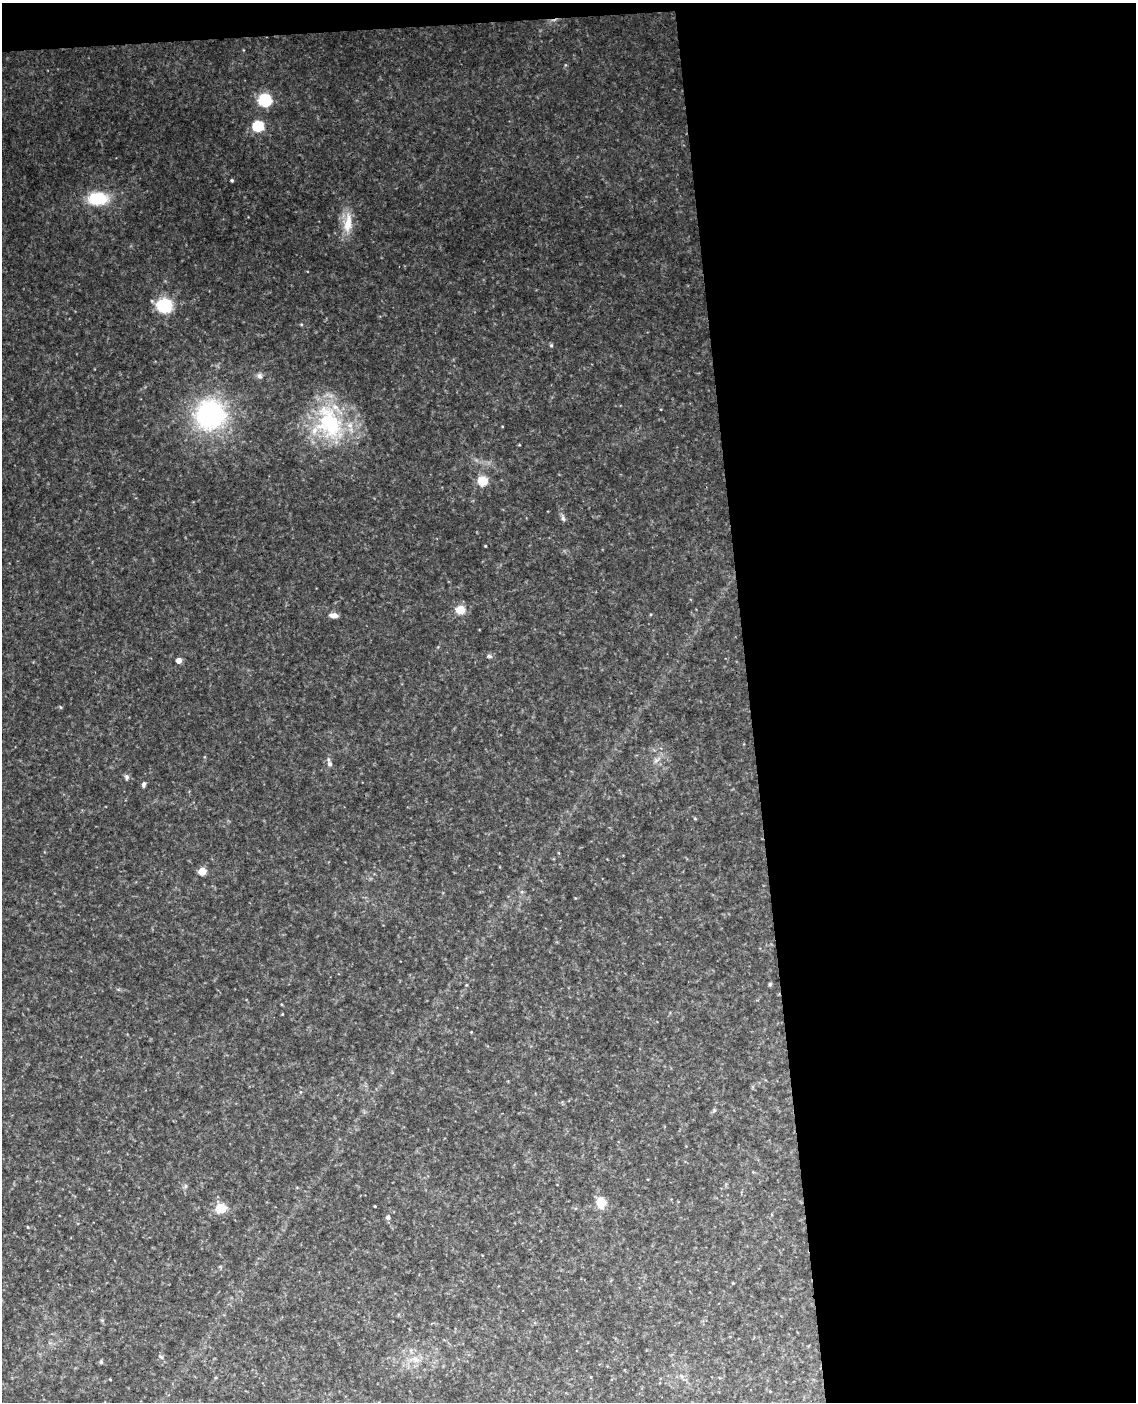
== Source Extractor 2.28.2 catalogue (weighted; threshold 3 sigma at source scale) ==
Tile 4 of 4 x 3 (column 4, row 1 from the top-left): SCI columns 3463-4596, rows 3044-4443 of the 4652 x 4581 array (HDU 1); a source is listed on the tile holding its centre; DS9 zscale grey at full resolution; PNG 1138 x 1404 px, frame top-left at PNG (2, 3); no overlay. Shown black and unused: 35% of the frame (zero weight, under 3 of 4 exposures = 6% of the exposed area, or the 3 px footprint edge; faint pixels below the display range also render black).
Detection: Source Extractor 2.28.2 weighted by HDU 2 'WHT'; one run over the whole footprint, this tile lists its part. Background 0.116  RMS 0.01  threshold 0.0451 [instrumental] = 3 sigma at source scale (4.5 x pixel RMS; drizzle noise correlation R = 1.50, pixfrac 1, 0.05/0.05 arcsec/px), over >= 5 px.
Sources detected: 39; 1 inside a brighter listed object's ellipse — not listed separately; the other 38 listed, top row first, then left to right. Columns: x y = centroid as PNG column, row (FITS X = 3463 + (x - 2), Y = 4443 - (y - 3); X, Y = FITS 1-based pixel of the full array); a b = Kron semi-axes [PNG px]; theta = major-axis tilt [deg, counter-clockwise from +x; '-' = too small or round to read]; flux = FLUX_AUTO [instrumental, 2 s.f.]
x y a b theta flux
265 100 8 7 - 69
258 126 7 6 - 63
232 180 3 3 - 1.5
98 198 22 14 1 40
348 223 31 12 85 20
164 305 8 8 - 110
301 324 5 3 - 1
551 345 5 4 - 1.4
259 376 8 7 - 3.3
210 415 27 26 - 180
330 423 58 30 -67 100
519 445 5 3 - 0.79
482 480 5 5 - 61
563 518 9 5 -75 2.8
485 546 3 2 - 0.82
460 610 5 5 - 48
333 615 10 6 -6 5.9
489 656 8 5 -11 2.1
179 660 4 4 - 9.8
60 707 5 3 - 0.98
656 760 10 5 33 3.5
330 764 8 6 -73 3.4
127 777 7 7 - 2.6
143 784 8 5 83 2.2
695 818 5 4 - 1.1
202 871 5 5 - 29
770 984 5 5 - 1.5
466 985 4 3 - 0.9
282 1014 4 3 - 0.7
471 1032 3 3 - 0.66
601 1202 8 7 - 23
375 1206 3 2 - 0.86
220 1208 10 9 - 20
388 1217 5 5 - 3.3
733 1283 4 3 - 0.76
161 1357 6 4 -43 1.5
415 1359 13 6 -10 6.8
101 1362 6 5 - 1.5